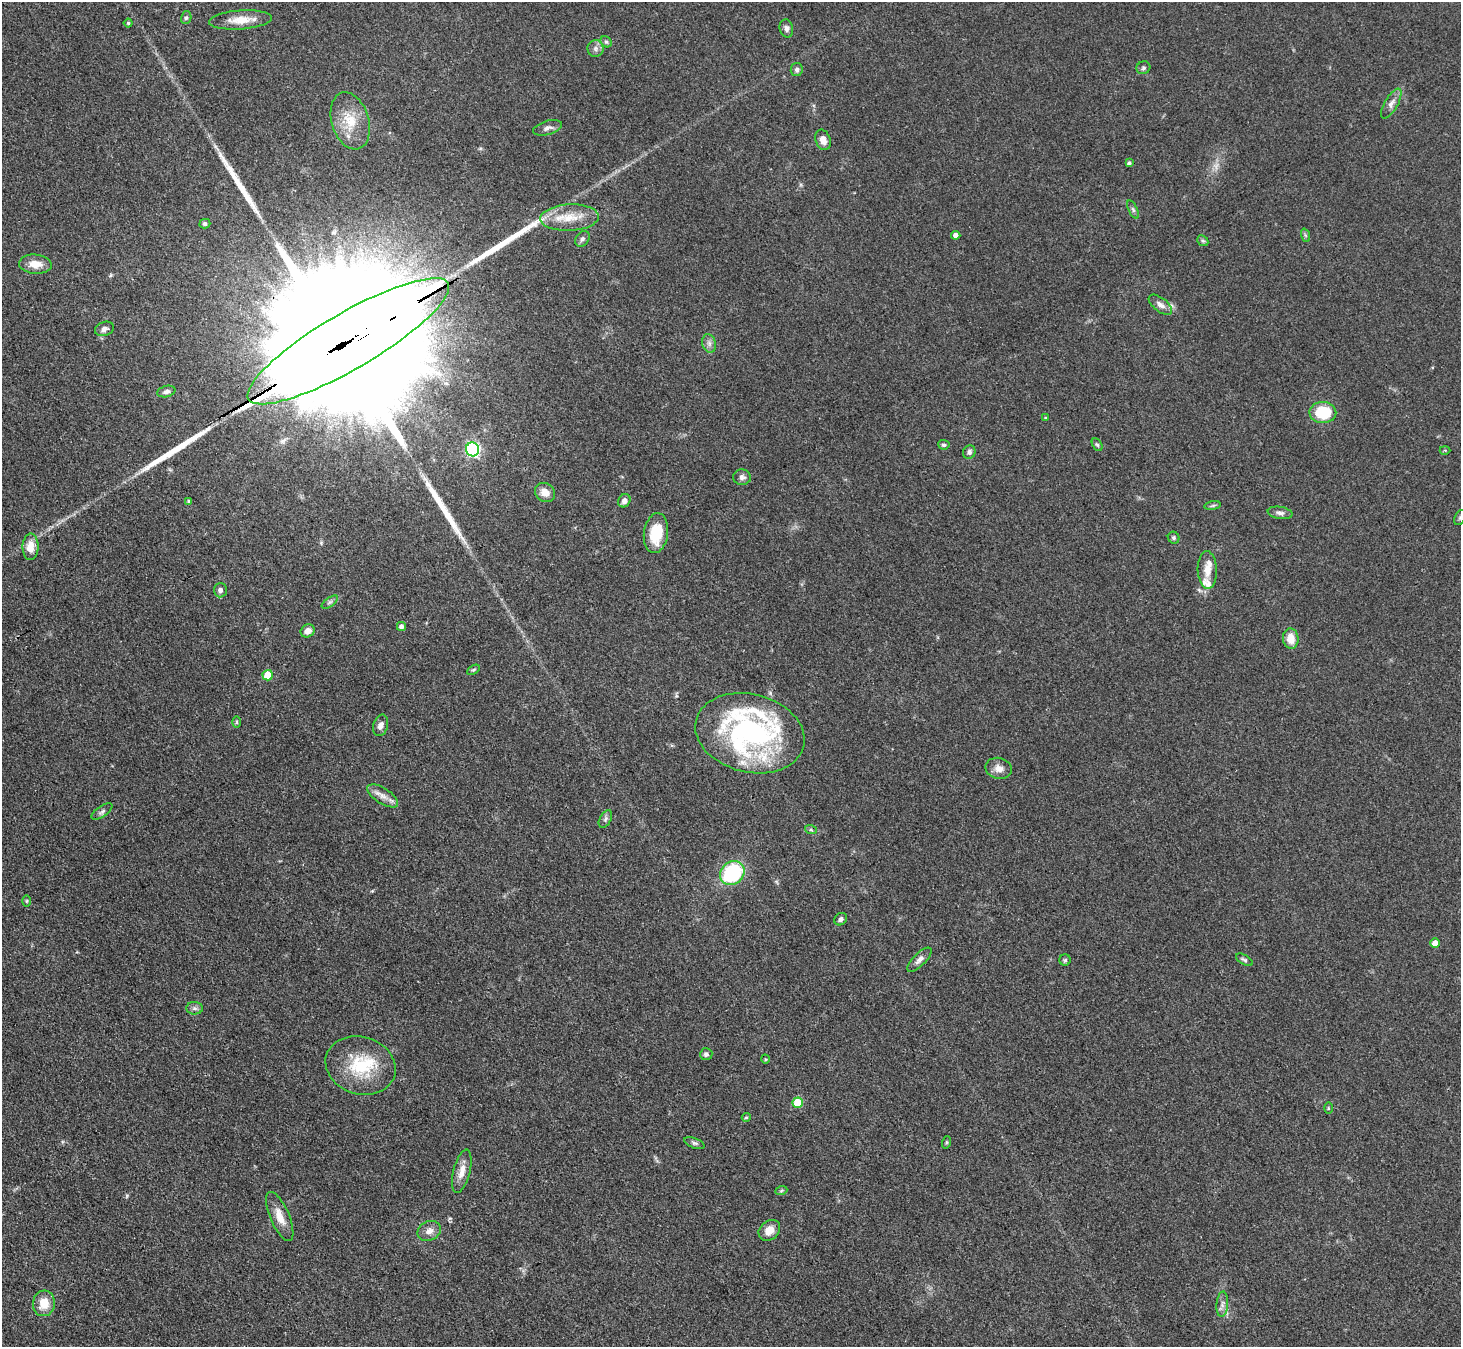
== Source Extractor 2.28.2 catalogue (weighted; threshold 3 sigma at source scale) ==
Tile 7 of 4 x 4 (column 3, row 2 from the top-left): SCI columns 2921-4379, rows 2985-4329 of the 5841 x 5833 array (HDU 1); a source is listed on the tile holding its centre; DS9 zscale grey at full resolution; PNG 1463 x 1349 px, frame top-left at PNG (2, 2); each listed source drawn as its Kron ellipse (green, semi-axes under 4 px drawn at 4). Shown black and unused: <1% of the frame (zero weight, under 3 of 4 exposures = <1% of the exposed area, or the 3 px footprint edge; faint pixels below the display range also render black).
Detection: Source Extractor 2.28.2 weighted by HDU 2 'WHT'; one run over the whole footprint, this tile lists its part. Background 0.0668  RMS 0.0054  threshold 0.0244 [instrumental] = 3 sigma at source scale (4.5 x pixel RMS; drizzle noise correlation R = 1.50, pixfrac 1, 0.05/0.05 arcsec/px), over >= 5 px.
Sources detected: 91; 1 too faint to see at this stretch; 4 long thin detections or spike segments (spike, bleed or trail) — neither listed nor drawn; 4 inside a brighter listed object's ellipse — not listed separately; the other 82 listed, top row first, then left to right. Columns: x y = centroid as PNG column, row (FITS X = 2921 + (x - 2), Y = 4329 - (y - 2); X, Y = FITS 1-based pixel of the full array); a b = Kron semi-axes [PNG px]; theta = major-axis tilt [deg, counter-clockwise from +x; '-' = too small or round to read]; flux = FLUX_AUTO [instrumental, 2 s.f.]
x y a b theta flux
186 18 6 5 - 1
240 20 31 9 4 9
128 23 4 4 - 0.77
786 28 9 6 -75 2
606 42 6 5 - 1
595 49 8 8 - 2.2
1143 68 7 6 - 1.3
797 69 6 6 - 1.6
1391 104 17 6 60 3.3
350 121 29 18 -73 16
547 128 15 7 16 2.6
823 140 10 7 -69 3.8
1129 163 4 3 - 1.1
1133 210 10 4 -63 1.3
569 218 29 13 3 14
205 224 5 4 - 1.4
956 235 4 4 - 2.8
1305 235 7 4 -71 0.9
582 239 8 6 52 1.7
1203 241 6 4 -42 0.93
35 264 16 9 -4 6.8
1160 305 14 7 -38 3.1
104 329 10 7 19 2.4
348 341 115 28 30 91000
709 343 9 7 -75 2.2
166 392 9 5 15 1.8
1323 412 13 10 -1 21
1045 418 4 3 - 0.44
944 445 5 5 - 1.1
1097 445 7 4 -61 0.98
473 449 7 6 - 96
1445 450 5 3 - 0.53
969 452 7 6 - 1.9
742 477 9 8 - 2
545 493 10 9 - 5.2
189 501 4 4 - 0.9
624 501 7 5 55 2.5
1213 506 8 4 9 1
1280 513 12 6 -8 2.2
1460 518 8 5 64 1
656 533 20 12 83 18
1174 538 6 5 - 1.1
30 547 13 8 89 7
1207 570 19 9 -88 6.6
220 590 7 6 - 2.3
330 602 9 4 35 1.4
401 626 4 4 - 2
308 631 7 6 - 4
1291 639 10 8 -83 6.8
473 670 7 4 31 0.84
268 675 5 5 - 13
237 722 6 4 -90 0.67
381 725 11 7 73 2.7
750 733 55 39 -14 140
999 768 13 10 -14 4.1
383 796 17 8 -32 4.4
102 812 12 5 34 1.6
605 819 9 5 60 1.4
811 830 6 4 -19 0.74
732 873 13 11 41 47
27 901 6 4 89 0.66
841 919 7 5 43 1.5
1435 943 4 4 - 4.3
919 960 16 6 45 2.9
1065 960 5 5 - 0.84
1244 960 9 4 -29 1.1
195 1008 8 6 -1 1.6
706 1054 6 6 - 1.9
765 1059 5 3 - 0.55
360 1065 36 28 -18 29
798 1103 5 5 - 17
1328 1108 5 3 - 0.57
746 1117 4 3 - 0.67
947 1142 6 4 71 0.69
694 1143 11 5 -20 1.5
462 1171 22 8 76 5.9
781 1191 6 4 20 0.7
280 1216 26 9 -67 7.5
769 1230 12 9 40 6.2
429 1231 12 9 26 3.7
44 1303 13 11 85 8.8
1222 1304 13 5 85 2.6
Overlapping masked pixels (flux is a lower limit): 1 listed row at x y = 348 341
Isophote crosses this tile's border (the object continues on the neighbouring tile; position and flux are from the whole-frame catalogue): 1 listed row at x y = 1460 518